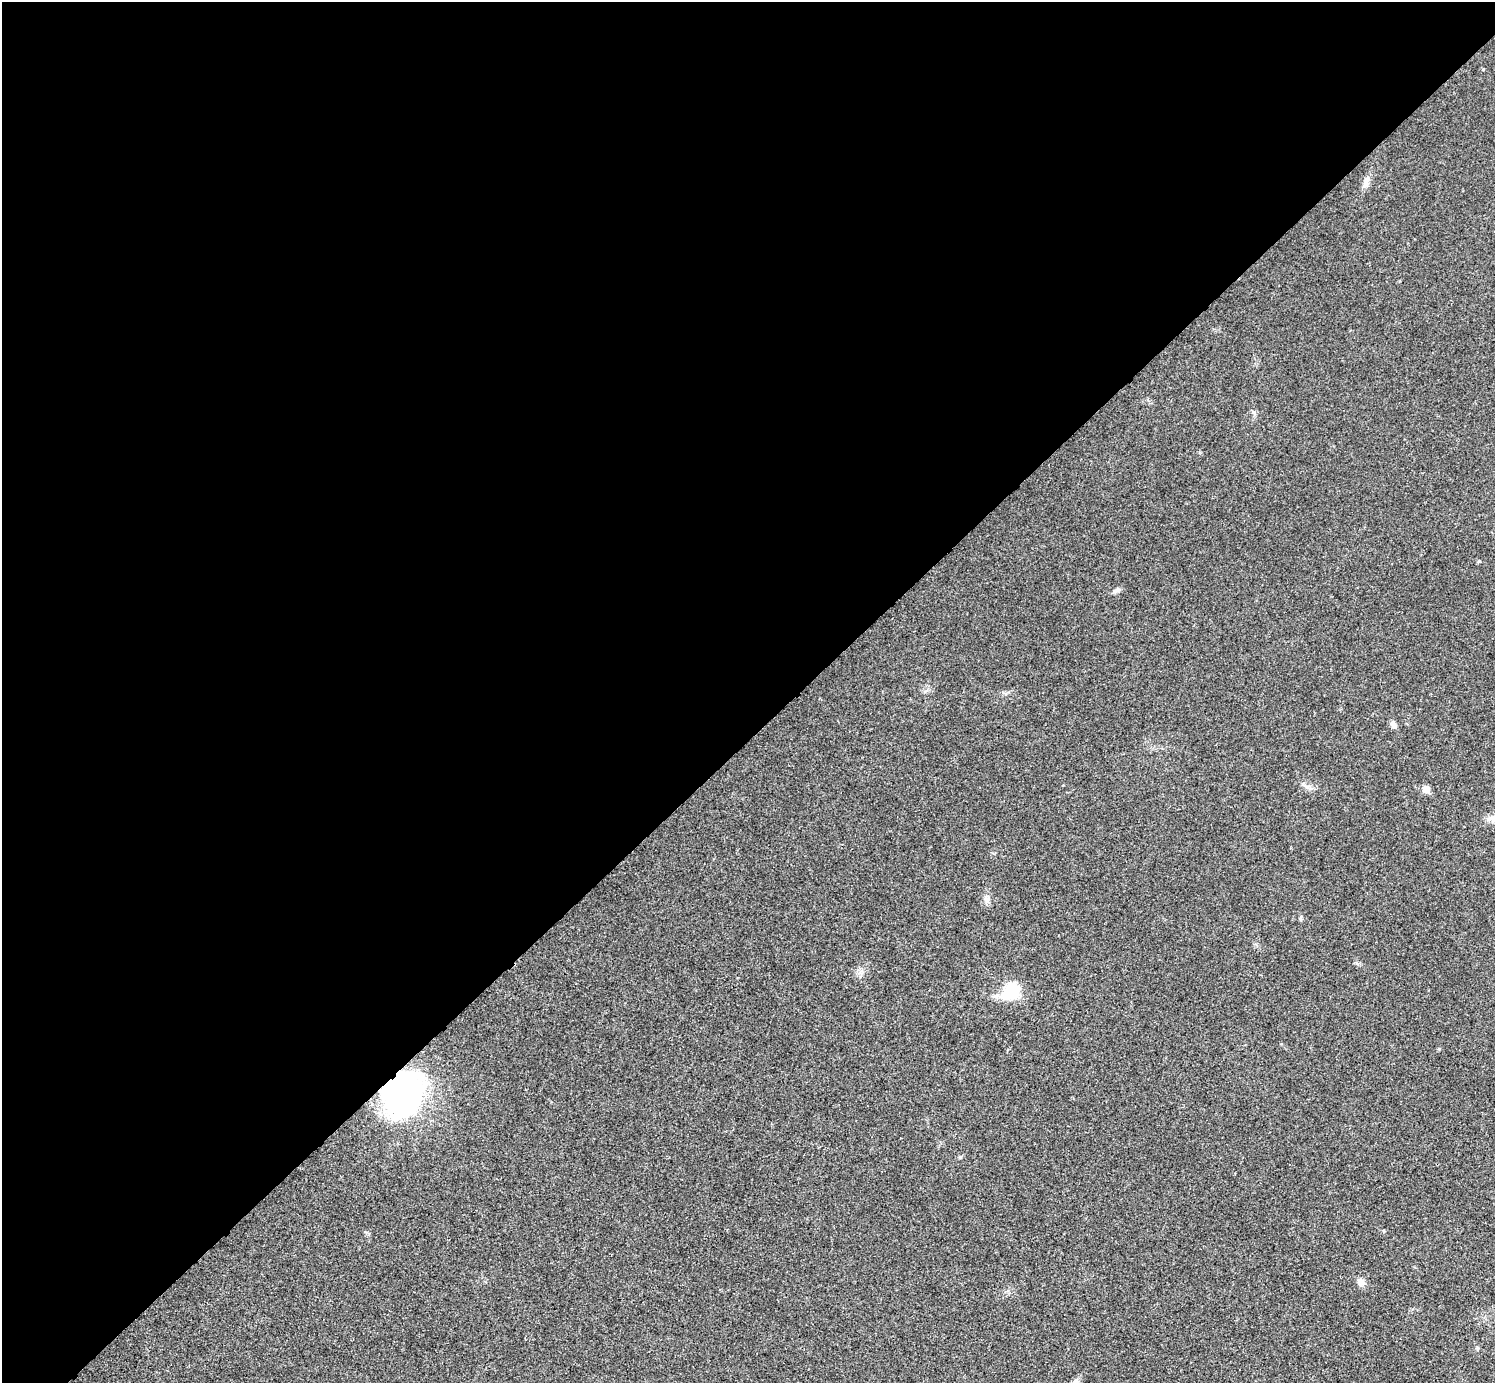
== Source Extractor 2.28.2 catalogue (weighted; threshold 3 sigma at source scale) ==
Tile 2 of 4 x 4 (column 2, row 1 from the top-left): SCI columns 1500-2992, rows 4444-5824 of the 5991 x 5991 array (HDU 1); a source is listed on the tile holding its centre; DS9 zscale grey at full resolution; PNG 1497 x 1385 px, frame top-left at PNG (2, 2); no overlay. Shown black and unused: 53% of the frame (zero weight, under 3 of 4 exposures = <1% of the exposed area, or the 3 px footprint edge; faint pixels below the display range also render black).
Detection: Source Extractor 2.28.2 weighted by HDU 2 'WHT'; one run over the whole footprint, this tile lists its part. Background 0.0218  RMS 0.0053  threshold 0.0241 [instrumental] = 3 sigma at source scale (4.5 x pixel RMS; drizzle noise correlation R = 1.50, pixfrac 1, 0.05/0.05 arcsec/px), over >= 5 px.
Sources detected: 12; all 12 listed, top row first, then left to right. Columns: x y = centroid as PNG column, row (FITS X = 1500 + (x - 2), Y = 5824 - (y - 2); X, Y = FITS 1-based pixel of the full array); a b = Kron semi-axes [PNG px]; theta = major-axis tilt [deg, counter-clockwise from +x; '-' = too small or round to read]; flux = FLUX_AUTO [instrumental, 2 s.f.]
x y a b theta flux
1483 69 4 3 - 0.43
1366 181 15 7 68 3.1
1115 591 8 4 36 1.2
1394 725 10 7 -52 2.1
1426 789 5 5 - 6.7
986 899 11 7 -75 2.4
1011 991 18 13 47 26
1439 1049 5 3 - 0.51
404 1093 38 30 63 130
960 1157 5 4 - 0.63
1361 1282 10 8 -45 2.8
1075 1382 10 7 39 2.1
Overlapping masked pixels (flux is a lower limit): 1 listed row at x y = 404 1093
Isophote crosses this tile's border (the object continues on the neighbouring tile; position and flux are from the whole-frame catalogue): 1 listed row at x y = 1075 1382
Unlisted compact peaks at least as high as the median listed source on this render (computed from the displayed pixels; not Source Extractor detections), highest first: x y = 1479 561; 1253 412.